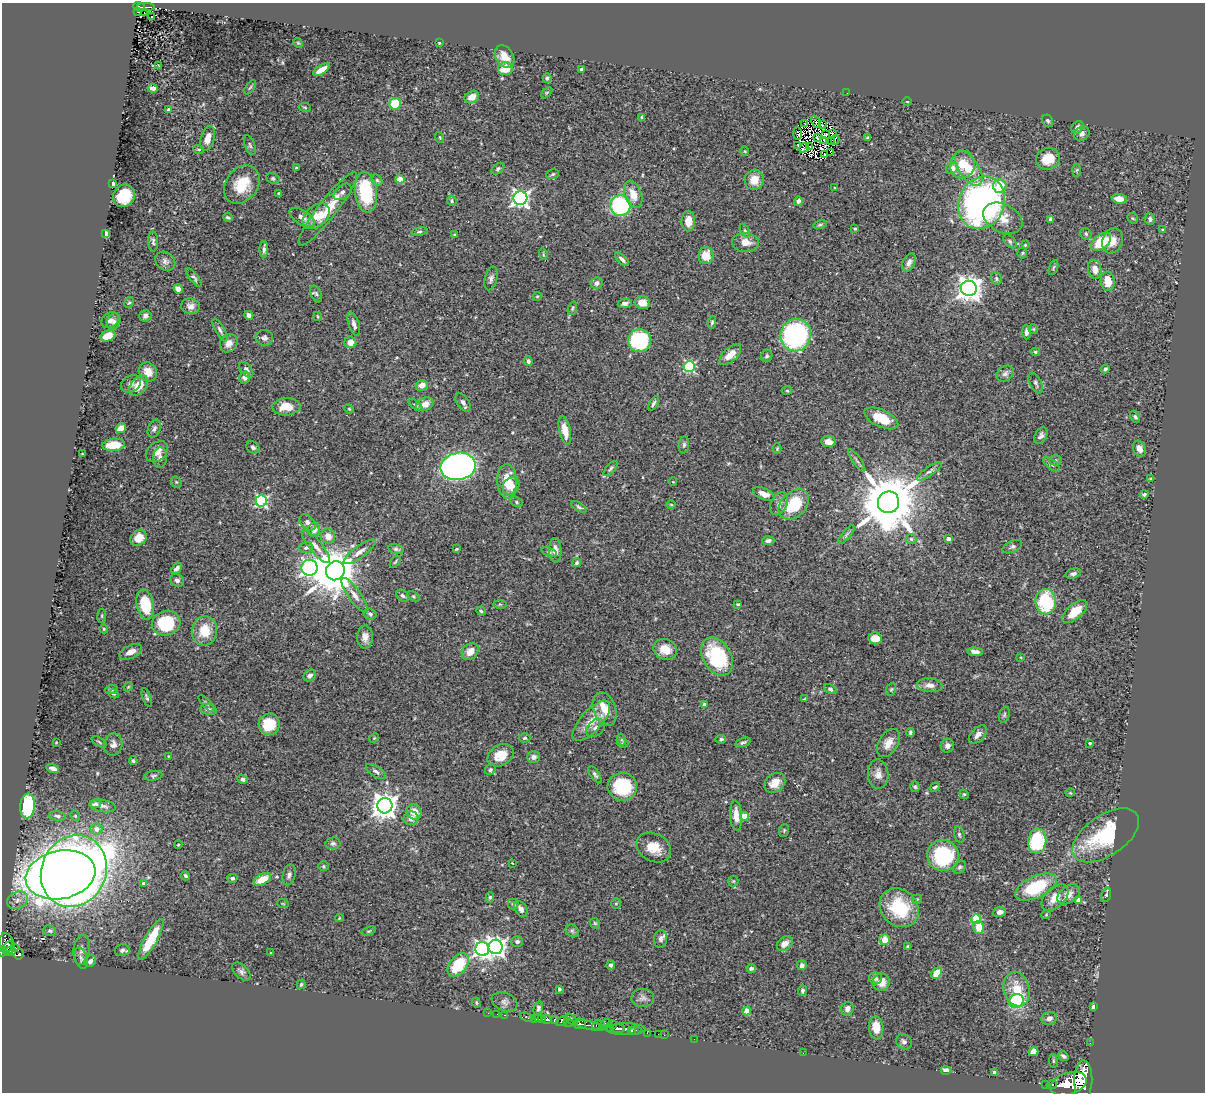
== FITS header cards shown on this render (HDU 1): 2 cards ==
NAXIS1  =                 1203
NAXIS2  =                 1090

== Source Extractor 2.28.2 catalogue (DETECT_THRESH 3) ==
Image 1203 x 1090 px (HDU 1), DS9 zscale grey, 1 PNG px = 1 image px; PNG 1207 x 1094 px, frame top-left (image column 1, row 1090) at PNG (2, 3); each listed source drawn as its Kron ellipse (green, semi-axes under 4 px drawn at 4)
Background 0.882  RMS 0.031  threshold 0.0917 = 3 sigma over >= 5 px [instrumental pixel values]
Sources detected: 418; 2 with non-positive FLUX_AUTO (blend fragments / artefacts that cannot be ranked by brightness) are neither listed nor drawn; the other 416 listed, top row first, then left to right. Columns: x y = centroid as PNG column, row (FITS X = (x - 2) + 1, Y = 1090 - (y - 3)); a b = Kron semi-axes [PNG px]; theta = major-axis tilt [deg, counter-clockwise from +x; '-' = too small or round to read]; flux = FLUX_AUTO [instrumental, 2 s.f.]
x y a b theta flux
139 7 6 4 -19 180
146 7 9 2 0 190
138 12 3 3 - 24
144 12 3 2 - 10
151 17 3 2 - 2.8
298 43 5 4 - 2.2
439 43 4 3 - 2.2
505 57 12 8 -59 31
159 66 3 2 - 1.5
505 69 7 6 - 35
581 69 4 2 - 2.3
321 70 9 4 33 18
547 78 5 4 - 3.2
250 87 8 3 55 2.8
153 88 5 4 - 9.1
547 93 7 4 45 2.5
847 93 2 2 - 1.4
472 97 7 6 - 20
907 101 4 3 - 1.9
395 104 6 6 - 80
305 107 6 3 -9 2.1
169 110 4 3 - 8.5
641 117 4 4 - 2
1048 121 6 5 - 3.7
816 122 6 3 -63 3.9
804 124 2 2 - 1.8
822 125 3 2 - 1.6
1077 127 7 5 47 9.5
798 133 6 3 -85 4.9
832 133 3 2 - 1.4
826 134 3 2 - 2.7
1082 134 8 6 32 9.7
440 137 5 3 - 2.3
208 138 12 6 74 24
818 138 4 3 - 2.1
868 138 3 3 - 3.1
835 140 5 2 - 1.7
824 141 4 2 - 0.68
831 142 3 2 - 1.3
250 145 10 5 -70 5
798 146 3 3 - 6.5
810 146 3 2 - 1.5
804 148 5 3 - 2
199 149 5 4 - 3.2
745 151 5 3 - 1.9
831 153 4 2 - 0.96
825 154 2 2 - 2.4
1048 159 12 10 17 41
962 165 14 12 76 37
296 168 3 3 - 2.1
952 168 6 5 - 19
969 168 20 10 -56 53
498 169 7 4 39 3.8
1077 170 6 4 88 2.8
553 174 6 5 - 3.5
273 179 7 5 -27 3.7
400 179 4 4 - 53
377 180 6 5 - 3.8
754 180 10 9 - 28
113 184 4 4 - 8.9
242 184 21 16 52 61
1000 186 7 6 - 44
834 188 2 2 - 1.3
342 192 10 6 40 6.3
366 192 20 11 -83 140
279 193 3 3 - 2.5
633 194 14 8 -70 30
124 196 12 10 49 76
520 198 7 7 - 730
1119 199 7 5 -7 18
452 201 5 4 - 3.3
798 201 5 4 - 4.6
982 203 27 23 65 690
620 206 10 10 - 220
328 209 46 9 52 52
316 216 15 10 40 27
228 217 5 3 - 3.8
302 217 14 7 -30 14
1003 218 21 14 -27 32
1133 218 6 4 -42 3
1051 219 4 4 - 6.4
1150 219 6 5 - 5.7
688 221 10 7 88 21
820 225 7 4 12 3.3
855 229 3 3 - 2.3
1163 230 4 3 - 1.9
419 231 8 4 9 4.2
745 231 7 4 -62 3.5
106 234 4 3 - 47
455 234 4 4 - 2
1086 234 6 5 - 4
1010 241 8 5 -46 4.4
1112 241 13 10 69 22
153 242 10 5 -90 5.1
745 242 13 9 -3 22
1101 242 11 7 40 77
1025 245 3 3 - 1.6
264 249 8 4 90 6.7
1022 253 5 5 - 2.7
543 254 6 3 -73 2
706 256 8 7 - 35
622 259 9 4 -43 7
165 261 11 8 -36 9.8
909 262 10 6 63 8.9
1053 267 8 3 71 2.8
1095 269 9 6 -79 17
194 278 11 4 -51 5
491 278 12 6 76 7.4
996 278 7 5 -64 4
1108 281 10 7 -81 35
597 283 6 5 - 7.9
969 288 8 7 - 1900
178 289 5 4 - 14
316 294 9 5 -65 4.2
537 296 4 4 - 2.4
129 303 6 4 60 2.5
625 303 7 5 9 6.6
642 303 7 6 - 26
191 306 9 8 - 11
572 308 7 4 71 2.9
249 315 5 4 - 7.5
145 316 6 5 - 7.2
318 316 4 2 - 1.7
110 320 9 7 30 9.2
114 321 9 6 72 7.6
712 322 6 4 80 3.6
354 324 12 5 -72 8.7
1033 329 5 4 - 2.3
220 330 13 4 -61 6.5
1026 332 7 4 -89 6.2
796 335 16 15 - 380
108 336 8 5 21 31
264 338 9 7 -11 7.1
639 341 11 11 - 200
350 342 6 6 - 16
229 343 10 8 50 14
1035 352 5 4 - 2.9
730 355 13 6 42 23
767 356 6 5 - 3.8
528 361 5 4 - 4.9
689 366 5 5 - 210
1105 369 4 3 - 4
246 370 9 5 -53 9.2
148 372 10 8 -59 20
1005 373 9 7 37 7.3
245 377 6 5 - 9.2
1036 383 11 5 -64 5.4
131 384 10 8 28 7.5
422 385 6 5 - 15
139 386 11 7 50 32
787 391 5 3 - 2
463 402 10 5 -55 8
654 403 8 3 60 5.3
425 404 9 6 26 21
416 405 8 4 -37 4.1
286 407 14 8 3 34
349 409 5 4 - 2
1135 417 6 4 -58 4.2
881 418 18 8 -25 46
121 428 5 4 - 17
154 429 9 6 66 6.1
565 430 15 5 -78 26
1041 436 9 6 61 6.3
828 442 7 5 -7 12
114 445 11 6 5 45
684 445 8 5 82 4.1
253 447 7 5 -41 4.9
777 449 5 4 - 2.3
1139 449 8 6 -64 11
157 452 12 9 38 17
82 454 4 3 - 1.4
160 458 10 7 89 7.8
857 460 13 3 -55 5.3
1055 460 6 5 - 4.5
1051 464 10 4 -36 4.9
458 466 18 13 10 1100
611 468 9 4 47 4
929 471 15 4 35 7.2
1151 479 4 3 - 3.2
507 481 17 10 -87 54
176 482 6 5 - 2.8
673 482 4 2 - 1.5
511 486 9 8 - 16
764 494 11 5 -24 17
1144 494 4 4 - 4.1
261 501 5 5 - 300
516 502 7 5 -30 3.5
888 502 11 10 - 17000
779 504 12 8 64 10
794 504 17 12 43 82
671 505 5 3 - 2
579 507 8 4 -31 3.8
308 522 9 6 -45 8.1
314 530 7 6 - 12
846 534 11 4 50 5
328 536 8 7 - 20
139 538 9 7 40 32
911 539 5 5 - 3.3
948 539 4 4 - 10
768 541 6 4 5 6.5
316 546 20 6 -50 15
1012 547 10 5 25 5.3
306 548 7 5 13 5.4
396 549 8 5 -12 4.8
456 549 4 3 - 2.5
555 550 12 6 -87 13
360 552 19 6 36 14
549 552 8 4 -19 3.5
395 562 7 3 54 2.4
577 563 4 4 - 5.1
176 568 6 4 46 7
310 568 8 8 - 650
335 571 10 9 - 8600
1073 573 8 5 15 6.4
177 580 7 6 - 6.8
355 595 20 6 -55 16
403 596 7 5 -39 5.3
413 596 7 4 -31 3.2
1046 602 13 10 -83 130
500 604 7 4 -1 3.2
738 604 4 3 - 2.2
145 605 15 8 -78 87
481 611 5 4 - 2.8
1075 611 15 7 42 38
370 614 7 5 -16 4.2
102 616 7 3 82 2.5
166 623 14 12 13 110
104 629 4 4 - 2
204 631 15 12 84 45
365 637 11 8 88 14
875 638 7 6 - 25
665 649 12 10 -27 28
470 651 9 7 46 18
131 652 12 6 24 16
975 652 8 4 -5 8.8
717 656 20 14 -60 150
1021 657 3 2 - 1.6
310 675 6 5 - 7.6
930 685 13 7 -5 12
128 687 5 4 - 2.1
112 689 6 4 4 4.2
830 689 7 4 -28 4
891 689 6 5 - 3
114 694 5 4 - 2.8
147 698 10 4 -69 4.3
804 699 4 3 - 1.4
207 704 11 3 -46 4.1
704 704 3 3 - 4.9
605 709 17 11 -71 39
209 710 8 5 -12 6.2
1004 715 8 5 71 3.9
591 721 25 10 48 35
269 724 11 10 - 61
596 728 11 7 43 9
910 732 4 3 - 4.1
978 735 11 6 46 10
374 738 5 4 - 2.2
525 738 6 4 2 3.4
721 739 5 4 - 3.4
621 740 6 3 -71 2.4
56 742 3 2 - 1.4
99 742 8 3 -30 2.6
743 742 8 3 17 4
623 743 6 5 - 3
888 743 15 9 59 20
1090 743 3 3 - 2.5
113 744 11 9 77 11
947 746 7 6 - 8.9
501 755 14 10 29 37
168 756 3 3 - 1.6
534 757 6 6 - 8.8
133 761 4 3 - 3.4
53 768 6 4 -15 8.7
490 770 6 5 - 3.7
376 771 11 5 -33 6.4
878 774 14 10 -87 15
595 775 10 4 -56 4.6
153 776 9 5 9 4
243 779 5 4 - 5.7
775 783 11 8 41 26
622 787 15 14 - 100
915 787 5 4 - 3.5
935 787 5 4 - 3.6
1070 793 5 3 - 1.7
964 794 5 4 - 2.8
95 804 6 4 8 5
27 806 12 7 85 170
103 806 13 6 -10 8.8
385 806 8 7 - 2000
414 812 8 7 - 25
736 815 15 6 -86 24
57 816 8 4 -7 5.5
75 816 5 4 - 2.7
744 816 4 4 - 58
411 818 7 7 - 14
96 829 6 5 - 14
784 830 6 5 - 2.6
959 834 8 5 -73 4.3
1106 835 38 20 34 160
1037 841 12 9 83 130
333 843 7 6 - 4.8
178 845 4 4 - 1.8
654 848 18 14 -28 36
943 856 16 15 - 160
512 863 3 2 - 1.2
323 866 5 5 - 2.8
960 867 7 5 47 4.4
74 871 37 32 65 3600
60 875 35 24 12 3200
289 875 10 6 76 7.2
185 876 5 3 - 4.3
232 878 5 4 - 4.8
262 879 9 5 29 33
733 881 5 5 - 2.6
143 883 4 3 - 3.4
1036 887 22 10 25 110
1069 894 13 8 35 16
1106 895 7 4 73 3
490 897 5 4 - 3.1
1055 898 16 10 44 28
917 899 5 5 - 2.5
17 900 11 8 26 14
1078 900 4 4 - 14
283 904 6 3 -19 2
513 904 5 5 - 3.2
616 904 5 5 - 2.8
899 908 21 18 -42 110
521 909 9 6 -58 8.6
1000 912 6 5 - 8.3
1046 915 5 3 - 1.7
339 918 4 2 - 1.5
976 919 5 5 - 100
595 923 6 4 -45 2.7
979 928 6 5 - 29
50 931 6 5 - 5
369 931 7 4 18 2.8
572 931 7 6 - 4.5
151 939 23 6 61 67
660 939 9 6 83 8
884 940 5 5 - 25
517 942 6 5 - 5.3
7 943 11 7 -67 720
785 943 9 6 38 17
8 947 7 3 45 460
15 947 3 2 - 59
496 947 7 7 - 1100
908 947 4 3 - 3.8
482 949 7 6 - 680
82 950 15 8 83 11
122 950 7 6 - 7
3 951 5 4 - 580
10 952 6 4 5 430
271 953 3 2 - 1.7
19 954 5 5 - 420
81 958 11 6 -75 6.3
90 961 6 5 - 6.9
458 965 13 8 49 85
611 965 4 4 - 5.3
802 965 5 4 - 7.3
751 968 5 3 - 4.2
241 971 11 6 -44 6.8
937 973 6 4 50 36
875 978 6 6 - 6.3
881 982 8 8 - 23
301 984 5 3 - 2.8
559 989 4 3 - 3.1
1017 989 17 13 -75 44
802 991 5 4 - 4.1
643 998 11 9 -1 9.8
1016 1001 7 6 - 220
505 1002 13 9 -21 8.8
476 1003 5 3 - 2.5
1093 1007 4 3 - 13
538 1008 7 4 77 5
847 1009 7 6 - 10
747 1011 4 4 - 34
488 1013 2 2 - 6.6
497 1014 2 2 - 6.5
504 1015 3 2 - 24
527 1017 7 3 -18 260
534 1018 4 2 - 210
1049 1018 8 6 19 9.1
538 1019 3 3 - 260
542 1019 4 3 - 210
547 1019 5 3 - 860
555 1020 4 3 - 580
571 1020 7 3 -43 270
562 1021 7 4 19 1400
568 1023 5 3 - 380
580 1024 6 5 - 590
605 1024 6 3 36 260
613 1024 3 2 - 110
590 1025 16 3 -11 650
597 1025 5 2 - 220
610 1027 4 3 - 210
618 1028 7 4 4 1000
876 1028 11 7 -87 27
626 1029 19 6 0 930
631 1031 3 3 - 240
636 1031 6 4 4 330
647 1033 2 2 - 17
658 1034 2 2 - 15
664 1035 2 2 - 10
694 1039 2 2 - 14
904 1042 8 7 - 6.4
1090 1043 2 2 - 8.6
1034 1052 5 4 - 18
803 1053 2 2 - 10
1063 1056 5 3 - 4.7
1053 1061 7 3 -82 2.6
946 1070 5 4 - 9.6
994 1072 4 3 - 3.4
1083 1080 19 9 90 6800
1045 1084 2 2 - 13
1068 1084 19 10 17 7700
1052 1085 5 3 - 210
At the frame edge (FLAGS 8, measured only in part): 1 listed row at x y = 3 951
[2 non-positive-flux detections neither listed nor drawn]